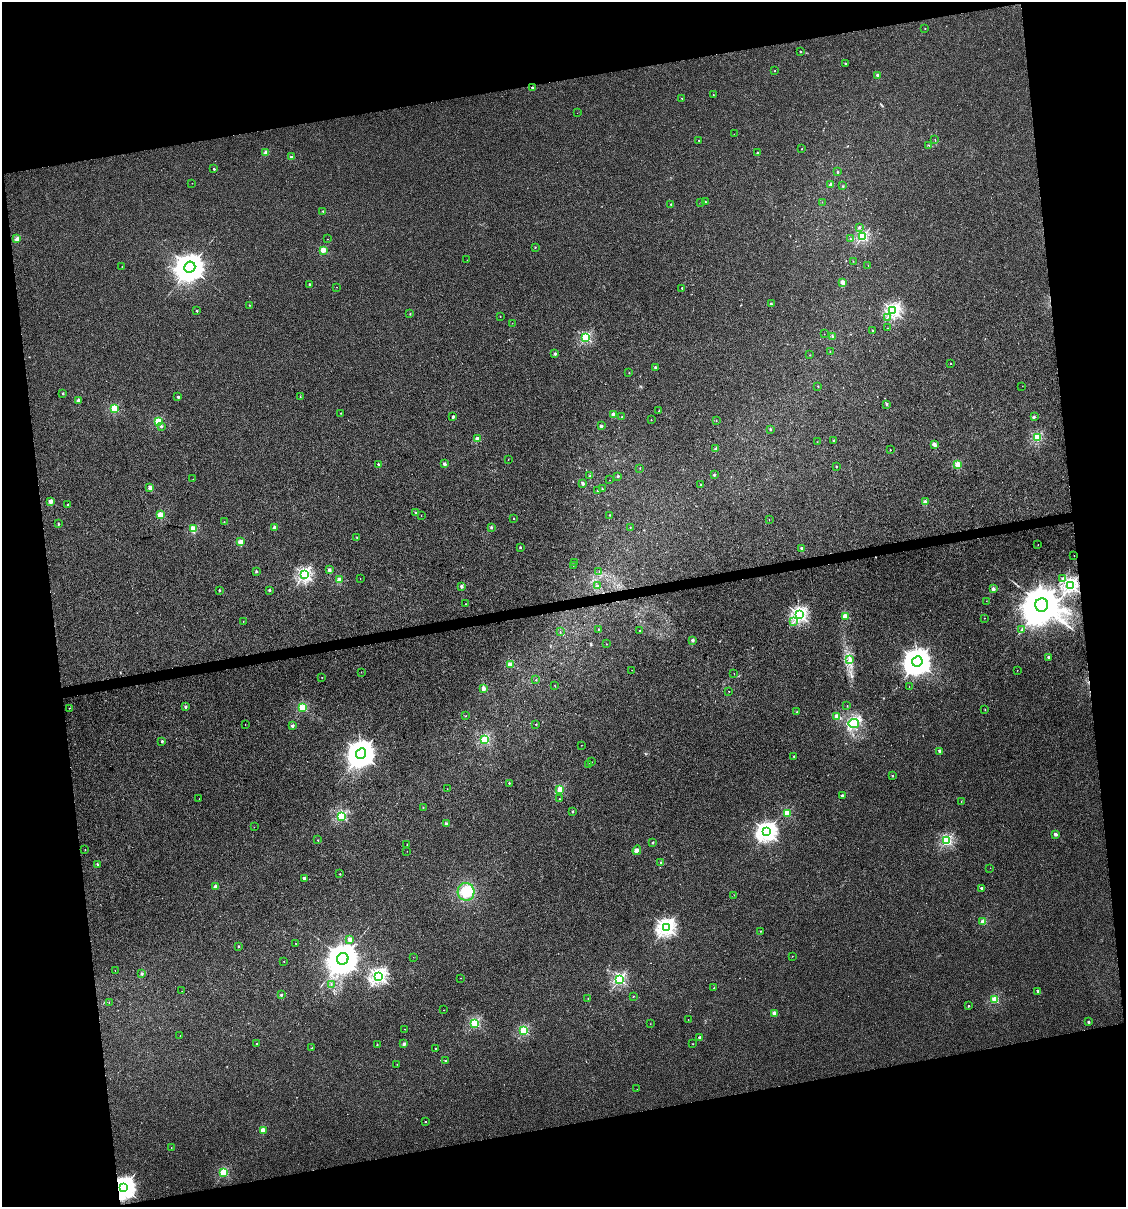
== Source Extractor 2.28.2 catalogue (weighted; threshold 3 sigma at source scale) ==
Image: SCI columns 26-4520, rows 1-4819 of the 4589 x 4819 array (HDU 1 of 3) = the unmasked area's bounding box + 8 px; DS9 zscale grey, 4 x 4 block average (1 PNG px = mean of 4 x 4 image px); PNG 1128 x 1209 px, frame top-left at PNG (2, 2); each listed source drawn as its Kron ellipse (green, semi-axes under 4 px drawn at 4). Shown black and unused: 23% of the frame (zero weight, under 3 of 4 exposures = <1% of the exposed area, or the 3 px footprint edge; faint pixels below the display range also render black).
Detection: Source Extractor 2.28.2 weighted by HDU 2 'WHT'. Background 0.00531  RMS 0.0044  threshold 0.0198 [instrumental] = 3 sigma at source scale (4.5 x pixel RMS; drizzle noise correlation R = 1.50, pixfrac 1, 0.0396/0.0396 arcsec/px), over >= 5 px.
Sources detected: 274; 1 inside a brighter object's white glare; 1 cosmic-ray / hot-pixel residue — neither listed nor drawn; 1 coinciding with a brighter row at this scale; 1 inside a brighter listed object's ellipse — not listed separately; the other 270 listed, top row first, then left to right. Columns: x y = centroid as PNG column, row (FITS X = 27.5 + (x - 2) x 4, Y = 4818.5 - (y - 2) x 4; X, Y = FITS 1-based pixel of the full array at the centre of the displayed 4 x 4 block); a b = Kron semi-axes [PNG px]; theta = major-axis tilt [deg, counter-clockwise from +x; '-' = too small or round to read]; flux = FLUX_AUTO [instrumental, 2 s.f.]
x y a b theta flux
925 29 2 2 - 1.9
800 52 2 2 - 3.1
845 63 2 2 - 3.4
775 71 2 2 - 1
878 75 2 2 - 23
532 87 2 2 - 5.7
713 95 2 2 - 1.4
682 98 2 2 - 2.7
577 113 2 2 - 0.53
734 134 2 2 - 0.72
935 139 2 2 - 1.1
699 140 2 2 - 1.3
929 145 3 2 - 1.5
802 149 2 2 - 2.3
266 152 2 2 - 43
758 153 2 2 - 7.5
291 157 2 2 - 18
214 169 2 2 - 7.6
838 172 2 2 - 2.9
192 183 2 2 - 0.8
831 185 2 2 - 16
842 186 2 2 - 1.6
701 202 2 2 - 0.99
705 202 2 2 - 2.2
822 202 2 2 - 1
671 204 2 2 - 3.4
323 211 2 2 - 3.6
859 228 2 2 - 3.3
863 236 2 2 - 340
17 239 2 2 - 54
327 239 2 2 - 0.46
850 239 2 2 - 1.8
535 247 2 2 - 1.6
323 250 2 2 - 71
467 260 2 2 - 0.38
853 261 2 2 - 0.81
868 265 2 2 - 0.51
122 266 2 2 - 0.62
190 267 5 5 - 5300
843 282 3 3 - 9.2
309 284 2 2 - 4.9
336 287 2 2 - 0.78
682 288 2 2 - 5.2
771 304 2 2 - 3.8
249 305 2 2 - 2.4
893 310 2 2 - 690
197 311 2 2 - 6
410 313 2 2 - 1.9
500 316 2 2 - 1.9
887 317 2 2 - 0.98
512 323 2 2 - 0.66
887 328 2 2 - 0.52
872 331 2 2 - 4.1
824 334 2 2 - 0.73
833 337 2 2 - 1.8
586 338 2 2 - 320
830 352 2 2 - 0.91
555 353 2 2 - 16
810 355 2 2 - 0.73
951 363 2 2 - 2.1
655 367 2 2 - 6.4
629 373 2 2 - 2.6
818 386 2 2 - 1.7
1022 386 2 2 - 1.1
63 393 2 2 - 5.4
178 397 2 2 - 13
300 397 2 2 - 1
78 400 2 2 - 25
886 404 3 2 - 2.7
114 409 2 2 - 180
659 411 2 2 - 1.3
340 413 2 2 - 2.4
613 414 2 2 - 27
453 417 2 2 - 18
622 417 2 2 - 0.8
1034 417 2 2 - 1.9
651 420 2 2 - 1.1
716 420 2 2 - 1.2
158 421 2 2 - 160
161 426 2 2 - 5.3
601 426 2 2 - 17
770 429 2 2 - 5.2
1037 437 2 2 - 250
478 439 2 2 - 54
834 440 2 2 - 1.3
817 442 2 2 - 0.47
934 444 2 2 - 41
716 449 2 2 - 17
890 450 2 2 - 2.8
508 460 2 2 - 0.61
378 464 2 2 - 6.5
445 464 2 2 - 21
958 465 2 2 - 98
836 466 2 2 - 2.2
640 468 2 2 - 0.75
714 475 2 2 - 6.7
590 476 2 2 - 2.1
618 476 2 2 - 3.3
193 479 2 2 - 0.34
609 480 2 2 - 0.44
583 483 2 2 - 6.4
701 485 2 2 - 3.4
150 488 2 2 - 39
602 489 2 2 - 1.4
598 491 2 2 - 2.3
51 501 2 2 - 47
925 502 2 2 - 25
68 504 2 2 - 5.5
415 512 2 2 - 3.3
160 515 2 2 - 110
421 515 2 2 - 0.72
610 515 2 2 - 1.1
514 519 2 2 - 2.6
769 520 2 2 - 0.62
224 522 3 2 - 1
58 524 3 2 - 1.6
491 527 2 2 - 11
630 527 2 2 - 0.69
274 528 2 2 - 29
193 529 2 2 - 100
357 538 2 2 - 1.1
240 542 2 2 - 81
1038 544 2 2 - 0.65
520 547 2 2 - 6.6
801 548 2 2 - 14
1074 556 2 2 - 2
575 563 2 2 - 0.44
573 565 2 2 - 0.53
329 570 2 2 - 22
256 571 2 2 - 11
599 572 2 2 - 0.78
304 574 2 2 - 610
360 579 2 2 - 0.41
1062 579 2 2 - 1.6
339 580 2 2 - 81
1071 585 2 2 - 680
461 586 2 2 - 21
597 586 2 2 - 1.8
993 589 2 2 - 30
219 590 2 2 - 6.2
269 590 2 2 - 12
986 601 2 2 - 0.38
465 604 2 2 - 0.72
1042 605 7 6 - 16000
799 615 2 2 - 790
845 616 2 2 - 85
984 618 2 2 - 0.85
243 621 2 2 - 0.93
794 622 2 2 - 1.3
598 629 2 2 - 1.2
1022 629 3 2 - 1.9
639 630 2 2 - 1.6
560 632 2 2 - 1.3
693 640 2 2 - 16
606 644 2 2 - 0.79
1048 657 2 2 - 16
849 660 4 2 - 3
917 661 5 5 - 4000
510 665 2 2 - 81
632 670 2 2 - 0.44
1017 670 2 2 - 0.56
361 672 2 2 - 0.77
734 673 2 2 - 0.52
322 678 2 2 - 0.87
536 680 2 2 - 1.1
555 686 2 2 - 0.58
909 686 2 2 - 0.49
483 688 2 2 - 52
729 691 2 2 - 1.2
847 706 2 2 - 1.1
185 707 2 2 - 13
69 708 2 2 - 2.8
303 708 2 2 - 190
985 710 2 2 - 1.2
797 712 2 2 - 1.4
466 716 2 2 - 0.61
837 717 2 2 - 80
536 724 2 2 - 1.6
854 724 5 4 - 18
245 725 2 2 - 0.54
292 726 2 2 - 19
485 740 2 2 - 240
162 741 2 2 - 9.4
581 745 2 2 - 0.45
940 751 2 2 - 23
361 754 5 5 - 4500
794 756 2 2 - 2.9
591 762 2 2 - 0.75
588 764 2 2 - 6.6
892 776 2 2 - 4.5
509 783 2 2 - 4.3
447 789 2 2 - 0.5
560 790 2 2 - 120
842 796 2 2 - 20
199 799 2 2 - 0.38
559 799 2 2 - 0.92
961 802 2 2 - 1.1
423 808 2 2 - 2.7
572 811 2 2 - 9.6
787 813 2 2 - 140
342 816 2 2 - 290
446 824 3 2 - 5.5
254 827 2 2 - 0.46
767 832 3 3 - 1400
1055 834 2 2 - 21
318 840 2 2 - 1.3
947 841 2 2 - 370
653 842 2 2 - 8
407 844 2 2 - 0.58
85 849 2 2 - 1.4
637 850 5 2 - 4.6
407 851 2 2 - 0.57
660 862 2 2 - 1.4
97 864 2 2 - 4.5
990 868 2 2 - 0.51
340 874 2 2 - 2.2
304 878 2 2 - 21
216 886 2 2 - 54
981 888 2 2 - 13
466 892 9 8 - 41
734 895 2 2 - 0.53
983 922 2 2 - 78
666 927 3 2 - 1000
760 931 2 2 - 2.1
350 939 2 2 - 43
295 943 2 2 - 0.57
238 946 2 2 - 2
792 956 2 2 - 0.69
413 957 2 2 - 0.41
343 959 6 5 - 7500
284 961 2 2 - 0.92
115 970 2 2 - 0.5
142 974 2 2 - 3.1
379 976 2 2 - 770
461 978 2 2 - 0.83
620 979 2 2 - 420
331 985 2 2 - 1.1
714 988 2 2 - 1.5
182 991 2 2 - 0.42
1037 991 2 2 - 8.2
281 995 2 2 - 9.6
633 996 2 2 - 1.1
588 999 2 2 - 1.4
995 999 2 2 - 150
109 1002 2 2 - 0.56
968 1006 2 2 - 3.9
443 1010 2 2 - 0.61
774 1013 2 2 - 32
688 1020 2 2 - 0.51
1089 1022 2 2 - 6.8
475 1023 2 2 - 260
650 1024 2 2 - 0.41
405 1029 2 2 - 0.53
524 1031 2 2 - 230
180 1035 2 2 - 0.78
699 1037 2 2 - 13
256 1043 2 2 - 2
377 1044 2 2 - 0.88
404 1044 2 2 - 6.6
693 1044 2 2 - 0.69
312 1048 2 2 - 0.76
435 1048 2 2 - 1.6
445 1061 2 2 - 3.6
397 1064 2 2 - 0.52
637 1089 2 2 - 1
425 1122 2 2 - 2.7
263 1130 2 2 - 68
171 1148 2 2 - 0.48
224 1173 2 2 - 200
123 1188 4 3 - 2900
Overlapping masked pixels (flux is a lower limit): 1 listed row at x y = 123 1188
Diffuse or blended objects may show on this block-average render without a row.